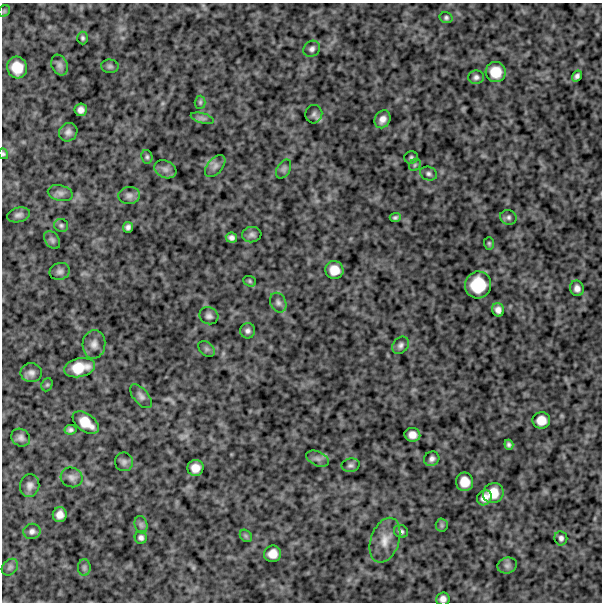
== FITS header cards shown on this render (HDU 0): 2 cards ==
NAXIS1  =                  600
NAXIS2  =                  600

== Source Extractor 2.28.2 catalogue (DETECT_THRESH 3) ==
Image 600 x 600 px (HDU 0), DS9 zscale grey, 1 PNG px = 1 image px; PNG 604 x 604 px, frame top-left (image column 1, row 600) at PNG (2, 3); each listed source drawn as its Kron ellipse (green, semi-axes under 4 px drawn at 4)
Background 977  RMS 230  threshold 699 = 3 sigma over >= 5 px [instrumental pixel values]
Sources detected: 81; all 81 listed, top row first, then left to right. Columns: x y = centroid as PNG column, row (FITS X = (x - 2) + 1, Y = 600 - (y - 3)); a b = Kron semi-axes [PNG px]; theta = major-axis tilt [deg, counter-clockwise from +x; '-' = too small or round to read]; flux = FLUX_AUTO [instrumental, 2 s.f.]
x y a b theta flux
4 11 6 5 - 22000
446 18 6 5 - 33000
83 38 6 5 - 31000
312 49 9 7 38 58000
59 65 10 8 -68 63000
110 66 9 6 -4 40000
17 68 11 10 - 250000
496 72 10 10 - 260000
577 76 6 4 55 49000
476 77 8 6 3 51000
200 102 6 5 - 27000
81 110 6 6 - 77000
314 114 9 8 - 50000
202 118 12 5 -15 52000
382 119 9 7 60 97000
68 132 10 9 - 70000
3 154 5 4 - 24000
147 157 7 5 -79 30000
411 157 7 6 - 34000
415 165 6 5 - 30000
215 166 13 7 49 77000
165 169 11 8 -26 77000
284 169 10 6 61 48000
429 174 9 6 -20 46000
60 193 12 8 -13 73000
129 196 11 8 5 70000
18 215 12 7 14 62000
508 217 8 7 - 44000
395 218 5 4 - 35000
61 225 7 6 - 35000
128 227 5 5 - 51000
252 235 10 7 6 54000
231 238 5 5 - 56000
52 240 10 6 -53 48000
489 243 6 5 - 25000
334 270 9 9 - 200000
60 271 10 8 15 62000
250 281 6 5 - 26000
478 285 13 13 - 480000
577 288 8 7 - 75000
278 303 10 8 -64 66000
498 310 7 6 - 79000
209 316 10 8 -24 63000
248 331 7 7 - 59000
94 344 14 11 85 110000
400 345 9 7 52 57000
206 349 9 6 -41 43000
79 368 15 9 11 320000
31 373 11 9 -8 82000
47 385 7 5 67 25000
141 396 14 7 -50 69000
541 420 9 8 - 170000
86 423 15 8 -36 250000
70 430 6 4 10 42000
412 435 8 7 - 120000
21 438 10 8 -35 65000
509 445 5 4 - 40000
317 459 12 7 -24 71000
432 459 8 7 - 57000
124 462 9 9 - 55000
351 465 9 7 10 49000
195 468 8 8 - 150000
72 477 11 9 -23 77000
465 482 9 8 - 200000
30 485 11 9 80 83000
493 493 10 9 - 240000
484 498 8 7 - 110000
60 515 7 7 - 110000
141 525 9 6 -74 41000
442 525 6 6 - 30000
32 531 8 7 - 60000
401 531 7 6 - 45000
246 536 7 5 -46 31000
141 538 6 6 - 49000
561 538 7 6 - 49000
385 540 23 14 71 240000
273 554 8 8 - 150000
507 565 10 8 15 53000
10 567 9 7 46 47000
84 568 8 6 90 42000
443 599 7 6 - 73000
At the frame edge (FLAGS 8, measured only in part): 2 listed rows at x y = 3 154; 443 599